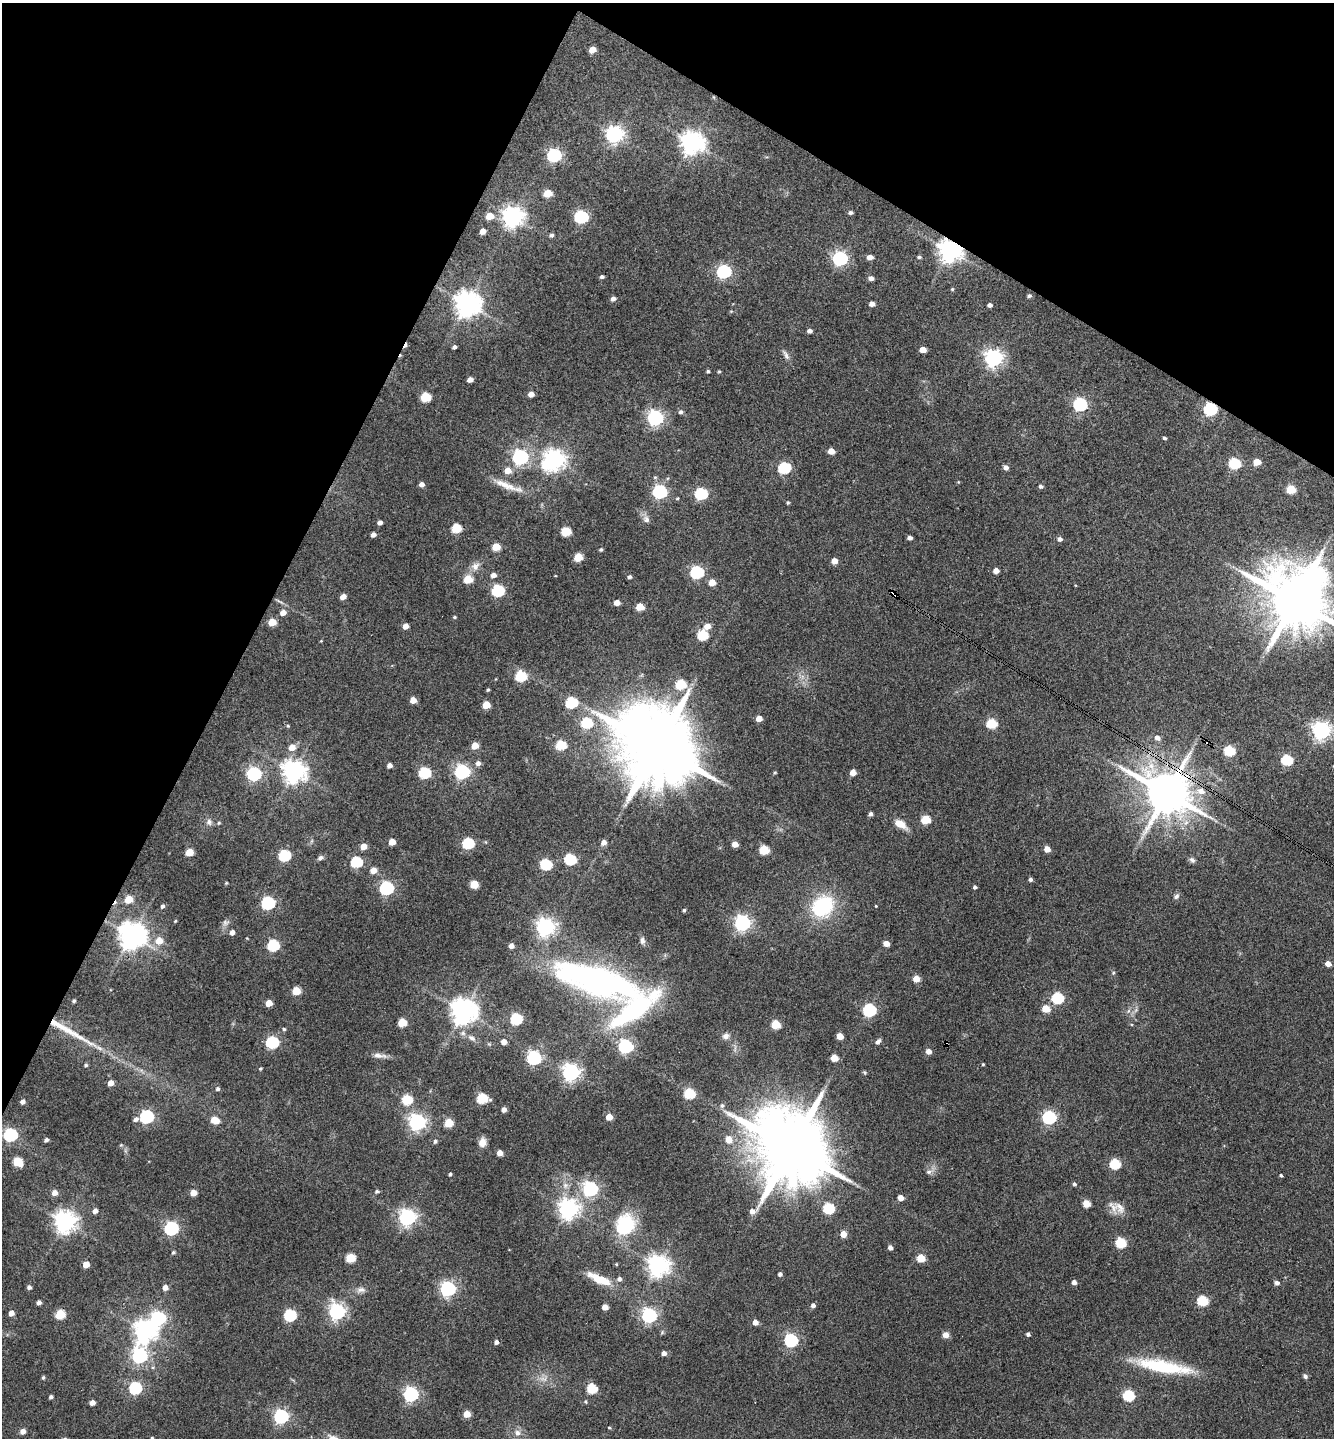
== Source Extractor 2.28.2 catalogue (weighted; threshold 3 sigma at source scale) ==
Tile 2 of 4 x 4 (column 2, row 1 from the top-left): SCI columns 1478-2809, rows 4310-5745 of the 5756 x 5746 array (HDU 1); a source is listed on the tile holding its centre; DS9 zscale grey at full resolution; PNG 1336 x 1440 px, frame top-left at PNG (2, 3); no overlay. Shown black and unused: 26% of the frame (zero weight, under 3 of 4 exposures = <1% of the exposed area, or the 3 px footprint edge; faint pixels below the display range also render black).
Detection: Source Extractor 2.28.2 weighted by HDU 2 'WHT'; one run over the whole footprint, this tile lists its part. Background 0.1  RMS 0.0084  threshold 0.0378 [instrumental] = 3 sigma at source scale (4.5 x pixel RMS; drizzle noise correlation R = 1.50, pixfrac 1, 0.05/0.05 arcsec/px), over >= 5 px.
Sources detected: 289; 3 inside a brighter object's white glare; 3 cosmic-ray / hot-pixel residue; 1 long thin detection or spike segment (spike, bleed or trail) — not listed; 1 inside a brighter listed object's ellipse — not listed separately; the other 281 listed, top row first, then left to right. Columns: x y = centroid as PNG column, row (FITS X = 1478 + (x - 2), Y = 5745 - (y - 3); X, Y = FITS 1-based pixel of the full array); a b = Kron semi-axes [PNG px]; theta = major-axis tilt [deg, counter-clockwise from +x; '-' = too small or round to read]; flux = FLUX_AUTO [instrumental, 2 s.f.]
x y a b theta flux
592 50 5 4 - 9.7
614 134 7 6 - 360
692 143 8 7 - 680
554 155 7 6 - 160
548 193 6 5 - 21
850 212 5 4 - 2
490 216 6 5 - 14
512 216 7 7 - 570
581 217 7 6 - 150
483 231 5 4 - 6.9
552 235 4 4 - 1.7
950 251 8 7 - 710
870 257 5 4 - 6.4
919 257 5 4 - 1.4
840 258 7 6 - 210
724 272 6 6 - 150
602 277 5 4 - 1.8
871 278 5 5 - 3.6
952 289 4 4 - 0.85
1029 296 5 5 - 1.7
613 299 5 4 - 3.1
467 304 8 8 - 930
872 304 5 4 - 5.3
990 305 4 4 - 2.7
809 331 5 4 - 3.1
454 347 4 3 - 2
923 350 5 4 - 10
786 355 14 6 -63 3.4
994 358 7 6 - 360
708 371 4 4 - 1.2
719 371 4 4 - 0.89
470 380 5 4 - 5.1
531 394 5 4 - 5.7
426 397 6 5 - 41
1080 404 6 6 - 150
1210 409 6 6 - 140
681 412 5 5 - 1.9
655 418 7 6 - 260
1164 438 4 3 - 1.4
831 451 5 4 - 9.2
520 457 7 6 - 250
554 460 7 7 - 510
1257 462 5 4 - 14
1235 463 6 5 - 77
1006 467 5 4 - 3.5
784 468 7 6 - 79
508 470 6 6 - 9.1
421 484 5 5 - 3.5
505 485 37 8 -22 13
1040 486 5 4 - 1.9
1291 489 5 5 - 32
660 492 7 6 - 150
701 494 6 6 - 93
788 503 4 3 - 1
646 519 10 7 -71 3.6
380 522 4 4 - 3.1
456 528 6 5 - 39
566 531 6 5 - 42
373 535 4 4 - 3.5
910 538 4 4 - 3.1
1060 539 5 5 - 2.9
496 547 5 5 - 20
601 550 4 4 - 1.3
578 557 5 5 - 22
834 561 5 4 - 7.5
475 566 12 10 48 6
996 571 4 4 - 6
697 572 6 6 - 120
493 575 6 5 - 4.2
629 577 4 4 - 1.8
468 579 6 5 - 22
712 582 5 5 - 11
498 590 6 6 - 95
894 594 6 4 -28 120
343 596 5 4 - 5.6
279 601 11 3 -31 1.9
1294 601 17 12 -39 6900
617 602 5 4 - 7.1
640 607 5 5 - 19
283 613 6 5 - 5.5
455 617 4 4 - 0.92
272 622 5 5 - 17
406 626 5 4 - 6.1
707 626 6 5 - 7.1
702 635 6 5 - 59
520 676 6 6 - 58
681 684 6 5 - 48
488 690 4 3 - 1.2
413 700 5 5 - 8.4
571 703 6 6 - 72
486 705 5 5 - 17
759 718 5 4 - 7.9
586 723 6 6 - 63
992 723 6 5 - 48
288 726 5 3 - 0.91
1322 730 7 6 - 410
1157 738 6 5 - 4.2
561 745 6 5 - 44
475 746 5 5 - 12
657 746 21 17 -32 14000
292 747 7 6 - 7.7
1229 751 6 5 - 62
1287 760 6 5 - 68
478 763 6 6 - 3.1
389 765 5 4 - 3.5
294 771 8 7 - 650
462 772 6 6 - 200
853 772 5 4 - 9.6
424 773 6 6 - 81
254 774 7 6 - 170
1201 791 10 8 -15 6.7
1167 793 14 11 -32 4100
870 814 4 4 - 2.4
1210 817 9 3 -19 2
926 819 5 5 - 34
209 822 9 8 - 3.3
219 823 5 4 - 1
900 824 15 8 -32 9.4
392 842 5 5 - 9.5
604 842 5 5 - 5
468 843 6 5 - 72
735 844 5 4 - 8
364 846 6 5 - 7.6
1047 849 5 4 - 8.3
764 850 5 5 - 39
189 852 5 5 - 18
284 855 6 6 - 82
320 858 8 5 31 2.4
570 859 6 6 - 72
1192 860 9 6 -37 2.2
356 862 6 6 - 69
546 864 6 6 - 68
373 870 6 5 - 8.3
1030 879 4 4 - 2
226 883 5 3 - 0.78
474 884 5 5 - 24
975 887 4 4 - 1.6
386 888 6 6 - 140
1176 896 8 6 46 2.2
129 899 6 5 - 16
268 903 6 6 - 140
162 906 5 4 - 2
823 906 23 20 39 63
876 906 3 3 - 0.64
684 910 4 4 - 1.3
175 921 4 4 - 0.79
225 923 8 7 - 2.9
742 923 6 6 - 280
545 927 7 7 - 400
232 932 5 4 - 3.9
132 935 8 8 - 1100
159 941 7 6 - 12
642 941 9 6 89 2.8
886 943 5 4 - 6.8
273 945 6 6 - 78
511 946 5 4 - 4.2
1328 964 5 4 - 7.7
1113 973 5 3 - 0.94
916 979 5 5 - 12
599 980 83 23 -17 310
296 991 5 5 - 22
1058 998 6 5 - 82
74 1001 4 3 - 1.5
269 1003 5 5 - 10
1045 1008 5 5 - 17
869 1010 6 6 - 120
463 1011 8 8 - 940
516 1019 6 6 - 84
402 1022 5 5 - 28
776 1024 5 5 - 32
284 1029 5 4 - 1.3
726 1036 9 8 - 3.4
840 1036 5 4 - 12
472 1038 12 7 -28 4
878 1041 8 5 40 2.1
272 1042 6 6 - 110
504 1042 5 5 - 4.8
625 1046 6 6 - 180
929 1051 5 5 - 5.4
379 1055 18 6 -7 5.3
534 1058 6 6 - 170
834 1058 5 5 - 15
983 1064 3 3 - 0.76
86 1065 5 4 - 1.2
260 1068 4 4 - 0.99
571 1072 7 6 - 350
110 1083 5 4 - 6.4
218 1089 5 5 - 1.7
689 1094 6 5 - 63
482 1098 6 5 - 54
407 1100 6 5 - 48
22 1102 5 4 - 3.3
722 1106 7 6 - 2.2
504 1110 4 4 - 4.2
147 1117 6 6 - 150
609 1117 5 4 - 11
1049 1117 6 6 - 150
136 1119 6 5 - 2.8
215 1120 8 5 -21 14
417 1122 7 6 - 320
449 1123 5 5 - 25
10 1135 6 6 - 130
729 1139 7 6 - 10
46 1140 4 4 - 2.2
435 1141 5 4 - 1.7
482 1142 9 8 - 6.6
791 1148 22 17 -41 12000
500 1153 4 4 - 6.5
17 1162 6 5 - 33
1115 1164 5 5 - 61
929 1172 7 6 - 2.7
450 1174 4 3 - 1.4
1281 1175 3 3 - 1.4
1074 1184 5 4 - 1.5
590 1189 6 6 - 200
377 1191 5 5 - 1.4
54 1193 6 5 - 5.8
193 1193 5 5 - 10
901 1198 4 4 - 8.1
1086 1204 5 5 - 20
1120 1207 19 11 -57 8.3
829 1208 6 5 - 68
568 1209 7 7 - 500
95 1211 5 4 - 3.8
407 1217 7 6 - 320
65 1222 7 7 - 610
624 1227 10 8 59 130
171 1228 6 6 - 170
843 1234 5 5 - 11
1121 1243 6 5 - 56
890 1247 4 4 - 3.5
173 1252 4 4 - 1.2
350 1258 5 5 - 37
921 1258 5 5 - 26
86 1264 5 5 - 9.4
616 1264 4 3 - 0.8
658 1265 7 7 - 590
780 1274 4 4 - 2.6
600 1279 26 9 -24 19
619 1279 5 5 - 2.4
1074 1282 4 4 - 4.2
1277 1283 5 4 - 3.3
29 1287 5 4 - 2.3
165 1287 5 5 - 5.1
448 1289 6 6 - 230
361 1290 13 7 2 4
1203 1300 6 5 - 59
39 1302 4 4 - 3.1
813 1305 4 4 - 3.1
605 1307 5 4 - 7.6
337 1312 7 6 - 250
11 1313 5 4 - 5.3
60 1314 6 5 - 39
290 1315 6 6 - 100
649 1315 6 6 - 230
158 1318 7 6 - 180
755 1322 5 5 - 5.6
145 1331 9 8 - 540
1028 1334 4 4 - 2.1
946 1335 8 7 - 4.1
791 1340 6 6 - 140
496 1342 5 4 - 2.8
664 1353 5 5 - 3.4
140 1356 7 6 - 210
1163 1366 56 12 -10 62
1305 1376 7 5 -63 2
43 1377 5 4 - 1.2
543 1379 10 4 -13 3.1
135 1388 6 6 - 110
592 1389 5 5 - 49
411 1394 6 6 - 210
1128 1395 6 5 - 68
51 1397 4 4 - 1.9
585 1402 5 4 - 1
92 1403 4 4 - 4.8
467 1414 5 5 - 13
281 1416 6 6 - 200
609 1427 4 3 - 0.82
23 1431 5 5 - 4.6
517 1433 8 8 - 4.3
152 1438 4 4 - 0.83
Overlapping masked pixels (flux is a lower limit): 4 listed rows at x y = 950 251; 1210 409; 894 594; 1167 793
Isophote crosses this tile's border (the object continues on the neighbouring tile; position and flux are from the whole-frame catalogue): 2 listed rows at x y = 1294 601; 152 1438